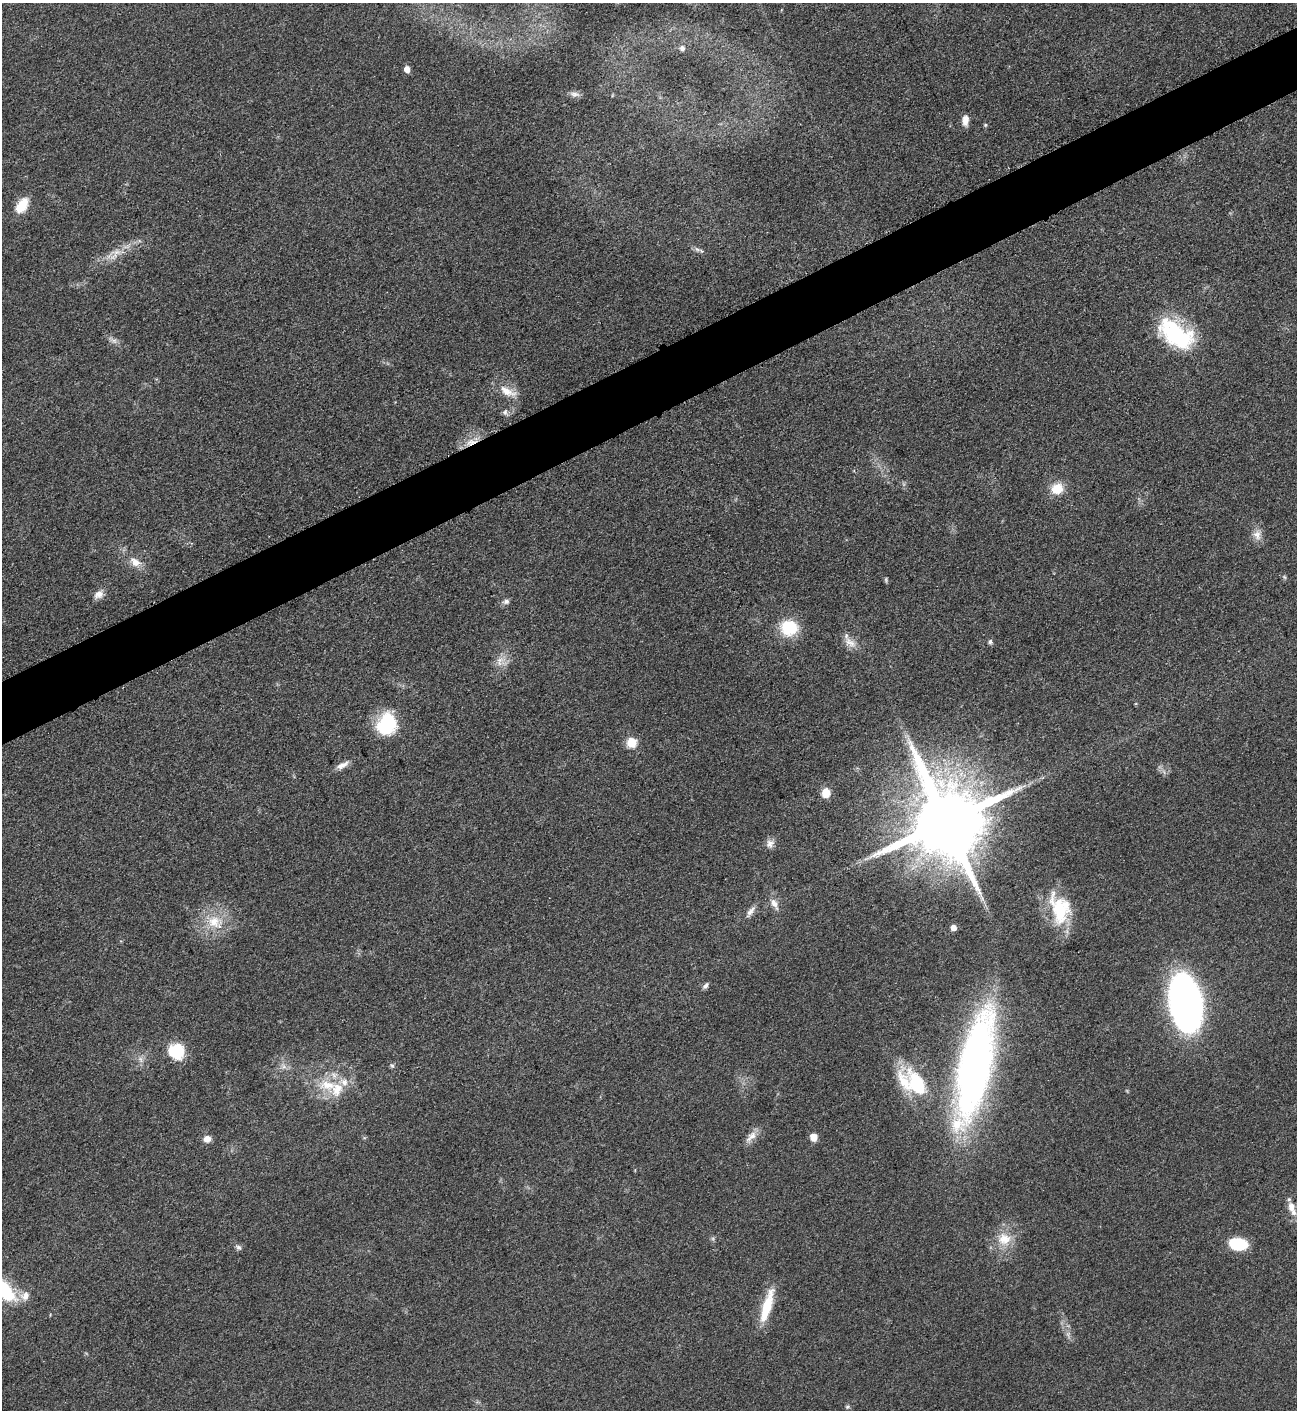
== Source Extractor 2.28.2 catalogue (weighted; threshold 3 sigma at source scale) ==
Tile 10 of 4 x 4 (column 2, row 3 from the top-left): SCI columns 1458-2752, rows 1415-2822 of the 5639 x 5648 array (HDU 1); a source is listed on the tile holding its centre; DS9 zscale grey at full resolution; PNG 1299 x 1412 px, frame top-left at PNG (2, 3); no overlay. Shown black and unused: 4% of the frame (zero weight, under 3 of 5 exposures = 1% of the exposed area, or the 3 px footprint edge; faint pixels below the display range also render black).
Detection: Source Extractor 2.28.2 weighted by HDU 2 'WHT'; one run over the whole footprint, this tile lists its part. Background 0.0918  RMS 0.0067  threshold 0.0301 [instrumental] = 3 sigma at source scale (4.5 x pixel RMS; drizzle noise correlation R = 1.50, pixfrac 1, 0.05/0.05 arcsec/px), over >= 5 px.
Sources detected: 55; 3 inside a brighter listed object's ellipse — not listed separately; the other 52 listed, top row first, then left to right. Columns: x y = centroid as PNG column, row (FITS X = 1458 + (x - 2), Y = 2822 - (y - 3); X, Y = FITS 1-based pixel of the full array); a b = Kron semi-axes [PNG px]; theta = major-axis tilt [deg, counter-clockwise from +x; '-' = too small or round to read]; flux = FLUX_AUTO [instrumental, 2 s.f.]
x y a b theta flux
682 48 7 7 - 2.4
407 69 5 5 - 6.4
575 94 13 6 -11 2.8
965 120 13 8 84 5
985 125 5 5 - 0.85
22 205 20 11 57 13
697 249 7 4 -19 1.7
116 252 11 5 26 4
1176 335 43 23 -37 67
114 341 8 5 0 2
507 391 25 10 -27 9.8
505 412 9 6 80 1.9
471 442 11 7 -9 5.1
1057 489 15 13 26 12
1257 535 14 11 -69 5.6
135 562 13 9 -31 6.9
1284 577 6 4 -46 0.97
886 580 7 4 -90 0.93
99 594 13 9 26 4.5
506 601 8 7 - 2.3
789 628 16 14 2 31
850 642 19 9 -33 6.4
990 642 7 5 86 1.5
500 661 16 8 78 5.9
386 724 25 21 69 35
632 742 6 6 - 27
342 765 18 7 28 4.7
826 793 10 9 - 7.4
946 822 20 19 - 10000
770 843 12 10 50 3.9
774 904 17 7 -64 4.7
1060 909 37 23 -76 36
750 911 18 6 54 3.7
214 922 18 17 - 17
953 927 5 5 - 4.8
706 986 8 5 57 2
1185 1002 39 20 -78 470
176 1051 18 16 -21 22
392 1065 6 5 - 1.3
975 1065 109 29 78 370
914 1083 37 22 -35 50
328 1085 28 13 -2 19
751 1136 19 9 43 5.7
814 1137 9 8 - 4.9
207 1139 9 8 - 4.2
1292 1208 21 9 -70 7.3
1004 1239 19 17 4 15
1238 1244 16 10 -8 29
238 1247 9 5 -34 1.8
4 1291 36 17 -45 41
767 1306 41 10 74 22
847 1407 5 5 - 1.1
Overlapping masked pixels (flux is a lower limit): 1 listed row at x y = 471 442
Isophote crosses this tile's border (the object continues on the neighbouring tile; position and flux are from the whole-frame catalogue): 1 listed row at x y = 4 1291